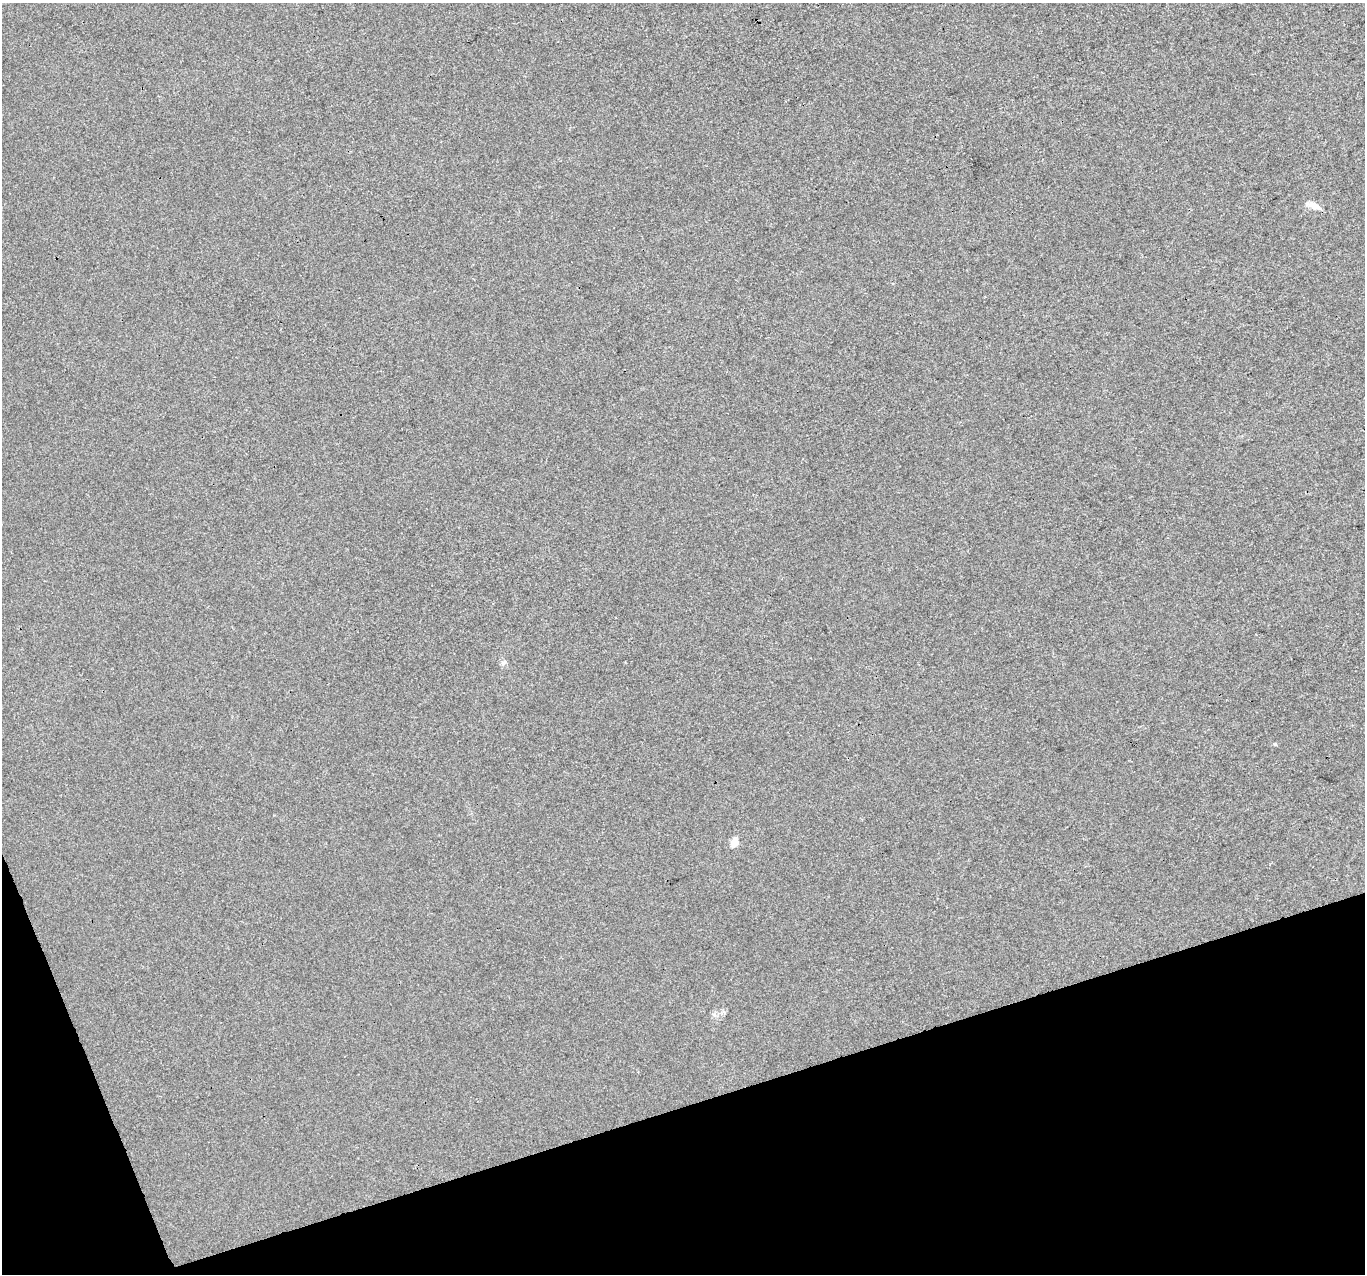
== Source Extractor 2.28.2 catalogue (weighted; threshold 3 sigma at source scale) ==
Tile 14 of 4 x 4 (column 2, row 4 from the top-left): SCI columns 1366-2728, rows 126-1397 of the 5453 x 5286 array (HDU 1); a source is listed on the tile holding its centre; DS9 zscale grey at full resolution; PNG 1367 x 1276 px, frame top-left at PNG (2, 3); no overlay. Shown black and unused: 16% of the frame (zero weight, under 3 of 4 exposures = <1% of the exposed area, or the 3 px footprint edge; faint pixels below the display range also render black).
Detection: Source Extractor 2.28.2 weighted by HDU 2 'WHT'; one run over the whole footprint, this tile lists its part. Background 3.49e-05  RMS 0.0036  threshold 0.0161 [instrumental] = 3 sigma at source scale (4.5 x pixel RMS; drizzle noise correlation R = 1.50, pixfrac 1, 0.0396/0.0396 arcsec/px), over >= 5 px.
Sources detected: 3; all 3 listed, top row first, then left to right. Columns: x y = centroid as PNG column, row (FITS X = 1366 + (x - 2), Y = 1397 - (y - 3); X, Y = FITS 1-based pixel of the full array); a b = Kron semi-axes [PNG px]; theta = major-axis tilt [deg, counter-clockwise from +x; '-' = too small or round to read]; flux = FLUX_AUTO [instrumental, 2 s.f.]
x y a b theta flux
1314 205 17 8 -30 2.6
503 662 9 5 40 0.79
734 842 5 5 - 8.6